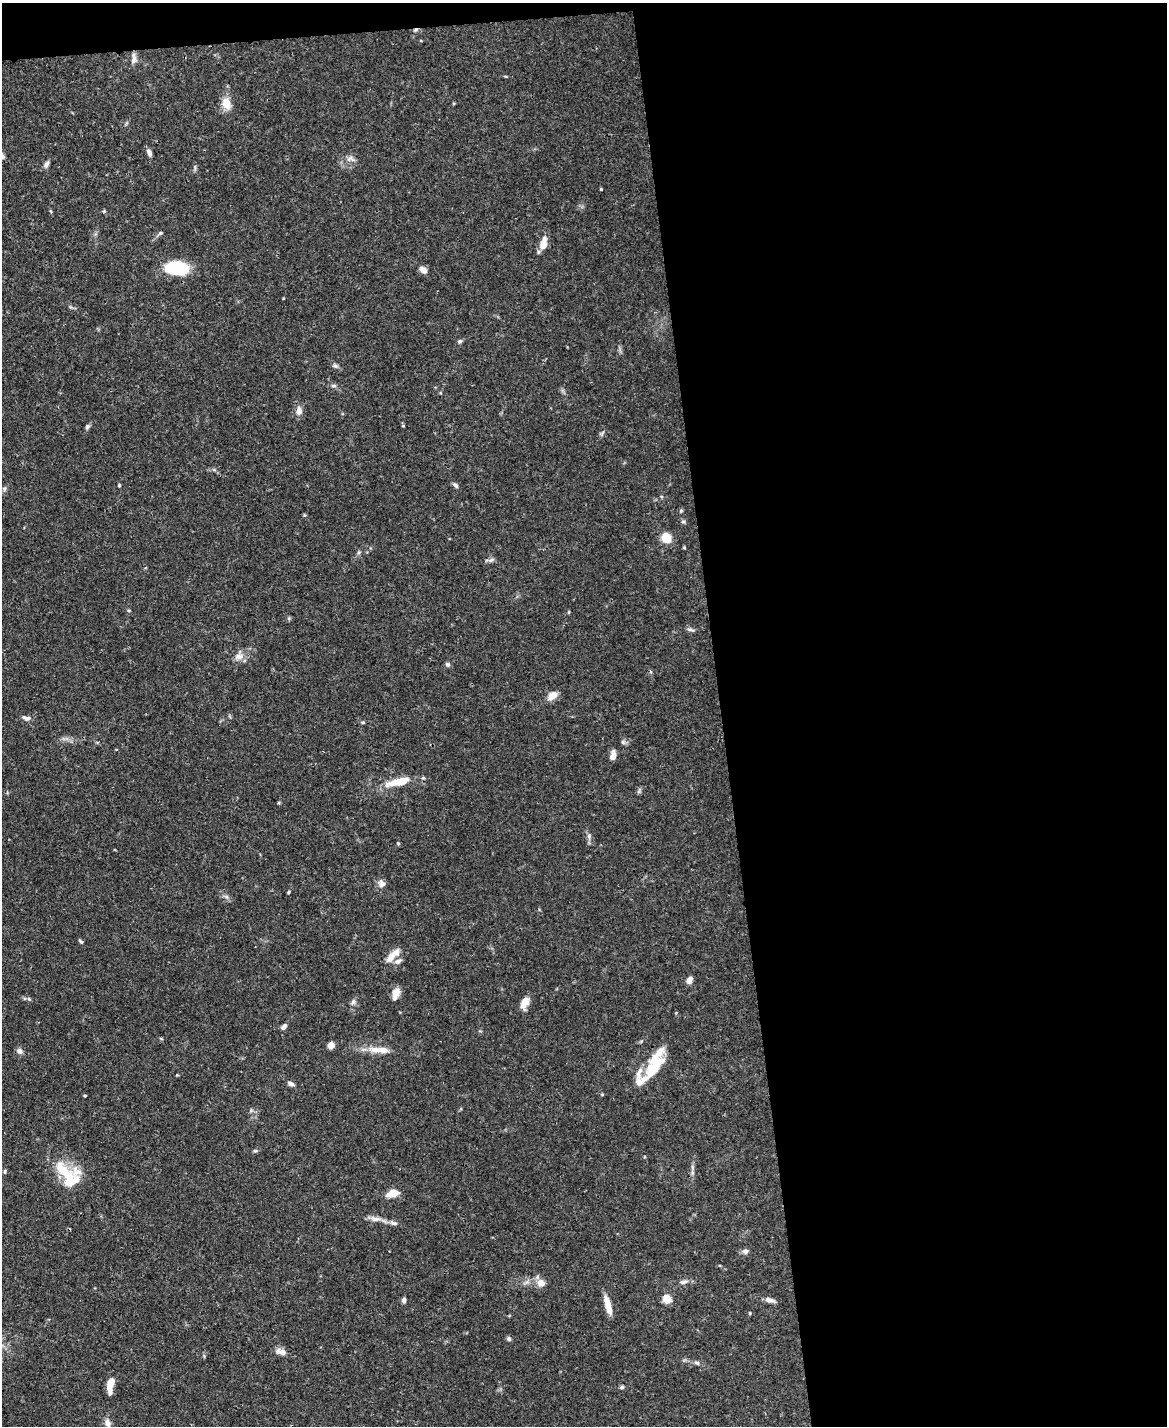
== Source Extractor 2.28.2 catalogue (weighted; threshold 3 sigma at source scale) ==
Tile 4 of 4 x 3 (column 4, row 1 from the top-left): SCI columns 3499-4663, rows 3090-4513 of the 4666 x 4644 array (HDU 1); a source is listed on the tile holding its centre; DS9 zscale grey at full resolution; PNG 1169 x 1428 px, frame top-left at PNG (2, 3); no overlay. Shown black and unused: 40% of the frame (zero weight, under 3 of 4 exposures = <1% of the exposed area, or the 3 px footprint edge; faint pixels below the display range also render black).
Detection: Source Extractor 2.28.2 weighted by HDU 2 'WHT'; one run over the whole footprint, this tile lists its part. Background 0.0889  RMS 0.0036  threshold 0.0163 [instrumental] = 3 sigma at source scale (4.5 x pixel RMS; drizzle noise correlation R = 1.50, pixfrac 1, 0.05/0.05 arcsec/px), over >= 5 px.
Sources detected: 82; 9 inside a brighter listed object's ellipse — not listed separately; the other 73 listed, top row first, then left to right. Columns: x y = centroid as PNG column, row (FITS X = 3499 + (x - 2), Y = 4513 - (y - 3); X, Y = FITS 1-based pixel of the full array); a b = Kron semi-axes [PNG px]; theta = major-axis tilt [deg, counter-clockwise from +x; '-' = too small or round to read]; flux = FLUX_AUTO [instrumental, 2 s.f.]
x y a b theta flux
416 30 7 4 20 0.65
134 60 12 8 84 1.8
226 103 13 10 -68 4.5
149 152 9 5 -66 1.4
2 156 9 6 -68 1.2
350 159 13 8 -1 2
46 164 8 6 62 1.2
601 189 4 3 - 0.35
104 211 5 4 - 0.45
543 244 16 8 80 4.2
176 268 23 13 -4 19
423 270 9 6 -44 2
460 341 6 5 - 0.69
335 366 7 6 - 0.87
334 386 8 4 0 0.68
299 411 9 7 -88 2.5
87 427 8 5 53 0.73
119 485 4 3 - 0.48
455 485 7 5 -45 0.84
4 489 6 4 89 0.63
681 511 4 4 - 0.41
683 521 6 4 0 0.52
666 538 9 8 - 6.7
491 560 9 5 22 1
129 610 6 3 -8 0.4
690 629 10 4 -17 0.9
239 657 13 8 6 2.4
447 664 6 6 - 0.75
552 696 13 8 34 3.3
26 718 11 6 -16 1.3
363 722 6 3 18 0.41
623 742 7 5 -46 0.73
613 756 9 6 78 2.6
401 781 28 10 14 7.5
589 836 8 6 -90 1.1
382 884 10 8 -26 1.8
289 892 4 3 - 0.42
226 896 7 4 -19 0.73
81 941 7 4 -45 0.52
392 956 22 7 46 4
398 961 11 7 23 1.5
689 980 7 5 65 2.1
396 992 11 8 61 3.1
29 999 6 4 -45 0.48
353 1002 8 6 58 1
524 1003 14 8 70 3.6
284 1027 7 5 47 1.3
331 1045 5 4 - 7
375 1050 21 8 -8 4.4
19 1051 8 7 - 1.2
654 1068 37 14 49 10
291 1083 8 5 -25 1.2
602 1094 5 3 - 0.37
85 1096 4 3 - 0.33
251 1110 6 4 45 0.57
255 1151 6 4 18 0.51
65 1173 36 13 -46 12
392 1193 11 6 18 6
376 1219 17 6 -7 2.4
394 1223 12 6 -10 1.4
745 1251 8 6 14 1.2
684 1282 10 5 12 1.2
541 1283 10 9 - 3
667 1299 5 5 - 14
404 1300 6 5 - 0.96
770 1300 12 6 -11 1.7
608 1305 20 6 -75 5.2
509 1339 6 5 - 0.82
283 1352 10 7 -18 2.4
697 1363 7 5 -16 0.81
111 1382 11 7 60 3.5
622 1387 6 5 - 0.57
108 1423 12 7 -76 2.5
Overlapping masked pixels (flux is a lower limit): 1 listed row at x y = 416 30
Isophote crosses this tile's border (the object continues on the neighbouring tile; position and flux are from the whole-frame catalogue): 2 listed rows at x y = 2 156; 108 1423